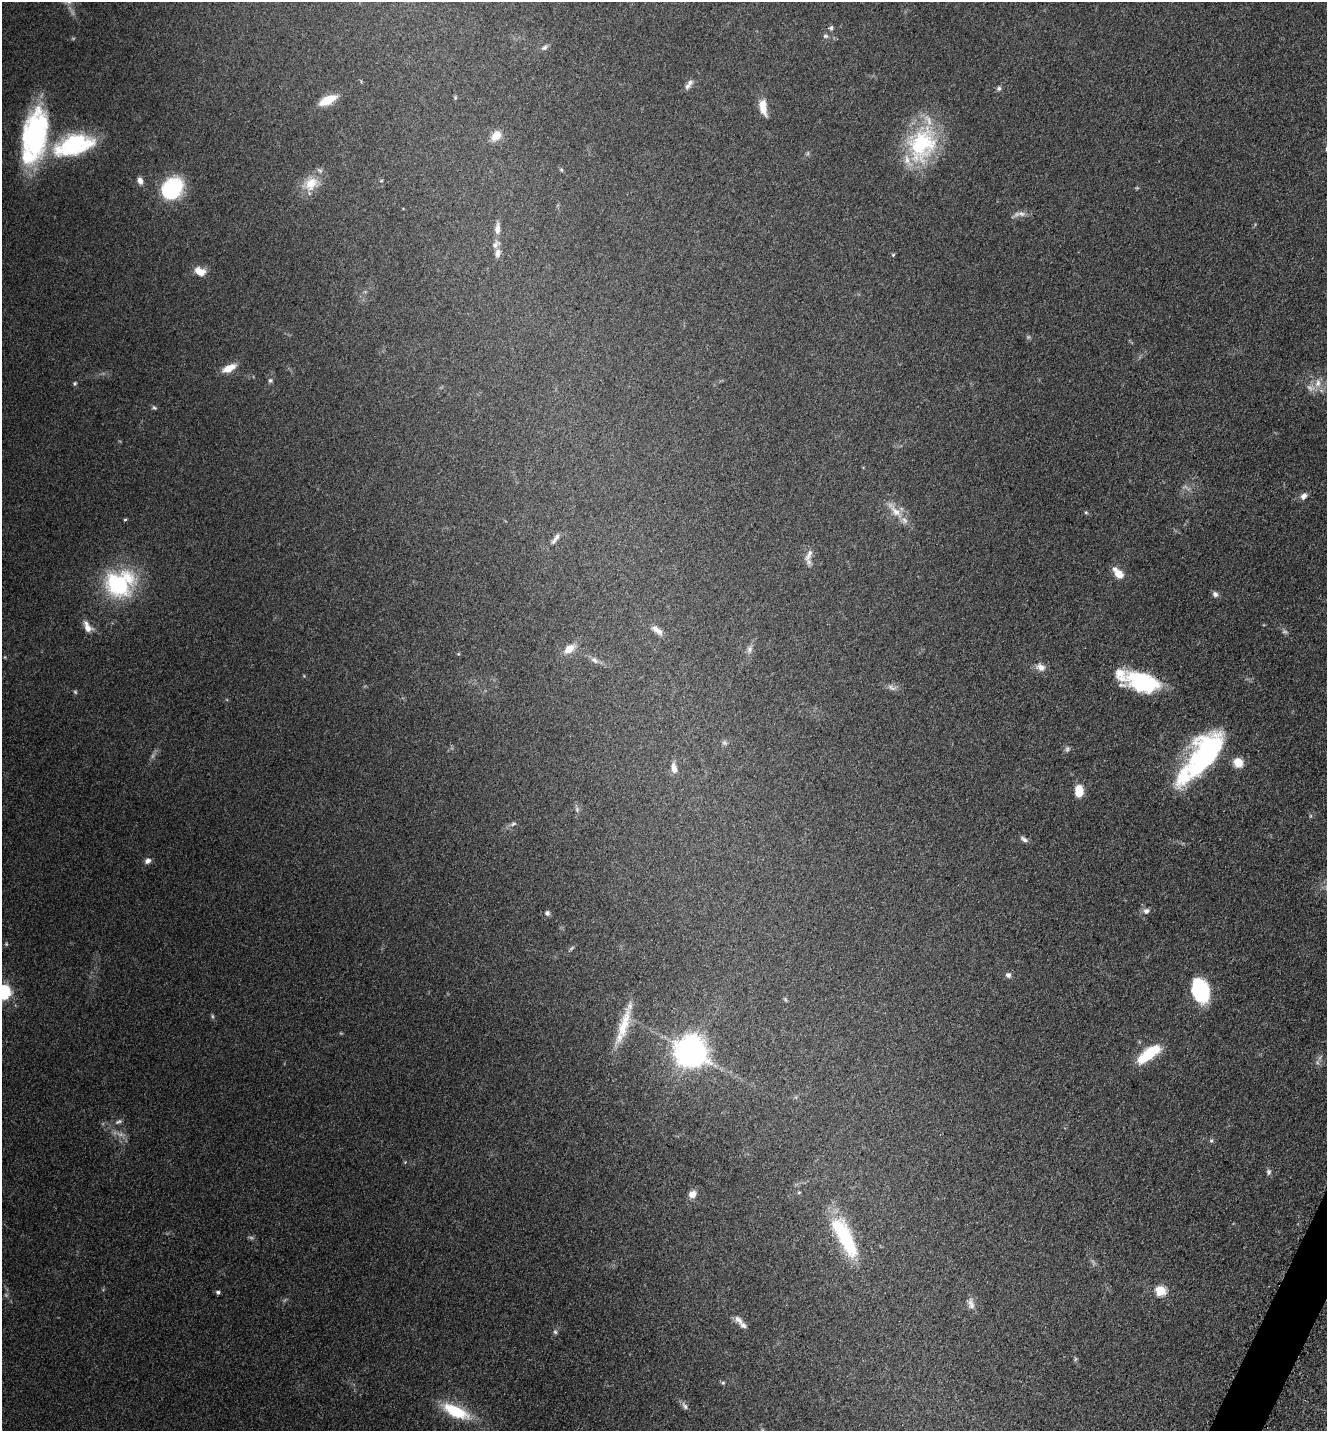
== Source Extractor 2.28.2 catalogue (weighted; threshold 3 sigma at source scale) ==
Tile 6 of 4 x 4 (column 2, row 2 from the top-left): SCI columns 1623-2947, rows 2900-4328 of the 5805 x 5774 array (HDU 1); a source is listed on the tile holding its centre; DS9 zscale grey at full resolution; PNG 1329 x 1433 px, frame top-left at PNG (2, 2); no overlay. Shown black and unused: <1% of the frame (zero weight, under 3 of 5 exposures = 4% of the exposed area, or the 3 px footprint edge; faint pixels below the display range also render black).
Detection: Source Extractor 2.28.2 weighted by HDU 2 'WHT'; one run over the whole footprint, this tile lists its part. Background 0.0682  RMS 0.0061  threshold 0.0275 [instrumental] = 3 sigma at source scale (4.5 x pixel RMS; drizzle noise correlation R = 1.50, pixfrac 1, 0.05/0.05 arcsec/px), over >= 5 px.
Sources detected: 96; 10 too faint to see at this stretch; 2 inside a brighter object's white glare — not listed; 10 inside a brighter listed object's ellipse — not listed separately; the other 74 listed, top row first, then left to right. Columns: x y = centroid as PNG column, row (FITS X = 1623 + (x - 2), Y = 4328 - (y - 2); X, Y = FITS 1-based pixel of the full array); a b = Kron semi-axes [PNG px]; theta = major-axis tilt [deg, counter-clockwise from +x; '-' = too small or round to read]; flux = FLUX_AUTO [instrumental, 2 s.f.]
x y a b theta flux
831 28 7 5 74 1.2
825 36 7 5 -1 1.2
544 47 8 6 34 1.8
687 86 9 7 31 2.1
999 88 6 6 - 1.4
328 100 16 7 26 15
763 107 20 8 -80 8.4
35 134 52 26 82 94
496 136 15 11 51 6.8
922 144 44 32 68 59
74 145 42 20 16 59
561 170 5 4 - 0.72
140 181 8 6 -69 3
381 181 5 3 - 0.51
311 184 21 15 56 12
172 189 21 16 51 51
497 228 17 7 85 4.1
497 253 11 6 86 3.1
893 255 5 4 - 0.75
200 271 14 9 -24 6.5
229 368 15 7 26 8.1
270 380 6 6 - 1.3
75 383 6 5 - 0.89
1318 383 13 8 77 5.3
154 408 6 4 -2 0.96
1303 496 8 6 43 2.9
895 511 18 9 -44 7.4
1086 512 5 4 - 0.75
125 519 5 3 - 0.66
557 537 9 6 53 2.3
809 555 20 7 68 4.1
1119 574 9 7 -45 8.9
119 583 34 29 23 61
1215 594 8 7 - 2.1
88 628 12 10 -47 4.7
657 630 17 7 -38 4.4
569 649 13 9 36 6.6
749 649 9 7 72 2.2
458 654 5 3 - 0.55
595 660 11 6 -39 2.5
1041 667 13 9 -22 4
1142 682 32 17 -17 54
892 688 14 5 -32 2.5
1067 749 7 5 87 1.3
1211 749 42 33 46 75
674 768 13 7 -80 4.1
1079 791 12 8 90 12
513 824 8 5 20 1.5
1024 839 11 5 -39 2
148 861 8 6 35 2.5
1146 911 7 6 - 2.5
547 913 6 6 - 1.7
6 944 5 5 - 0.73
1008 975 7 7 - 2
1200 990 21 14 -76 52
3 992 7 6 - 120
785 999 6 4 -72 0.78
624 1024 48 11 72 17
693 1053 9 8 - 580
1148 1054 31 11 37 23
118 1122 11 5 25 1.7
1211 1141 6 5 - 1
1269 1172 8 6 -82 1.5
799 1192 5 3 - 0.59
692 1194 7 6 - 5.8
845 1237 54 16 -63 44
1160 1291 6 5 - 35
218 1292 5 4 - 1.2
971 1304 16 7 -75 3.5
738 1320 14 8 -43 3.3
555 1332 7 5 -67 1.1
723 1383 6 4 0 0.81
685 1406 12 6 -57 2.1
456 1411 33 12 -25 26
Isophote crosses this tile's border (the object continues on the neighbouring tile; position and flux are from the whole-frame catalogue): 1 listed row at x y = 3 992